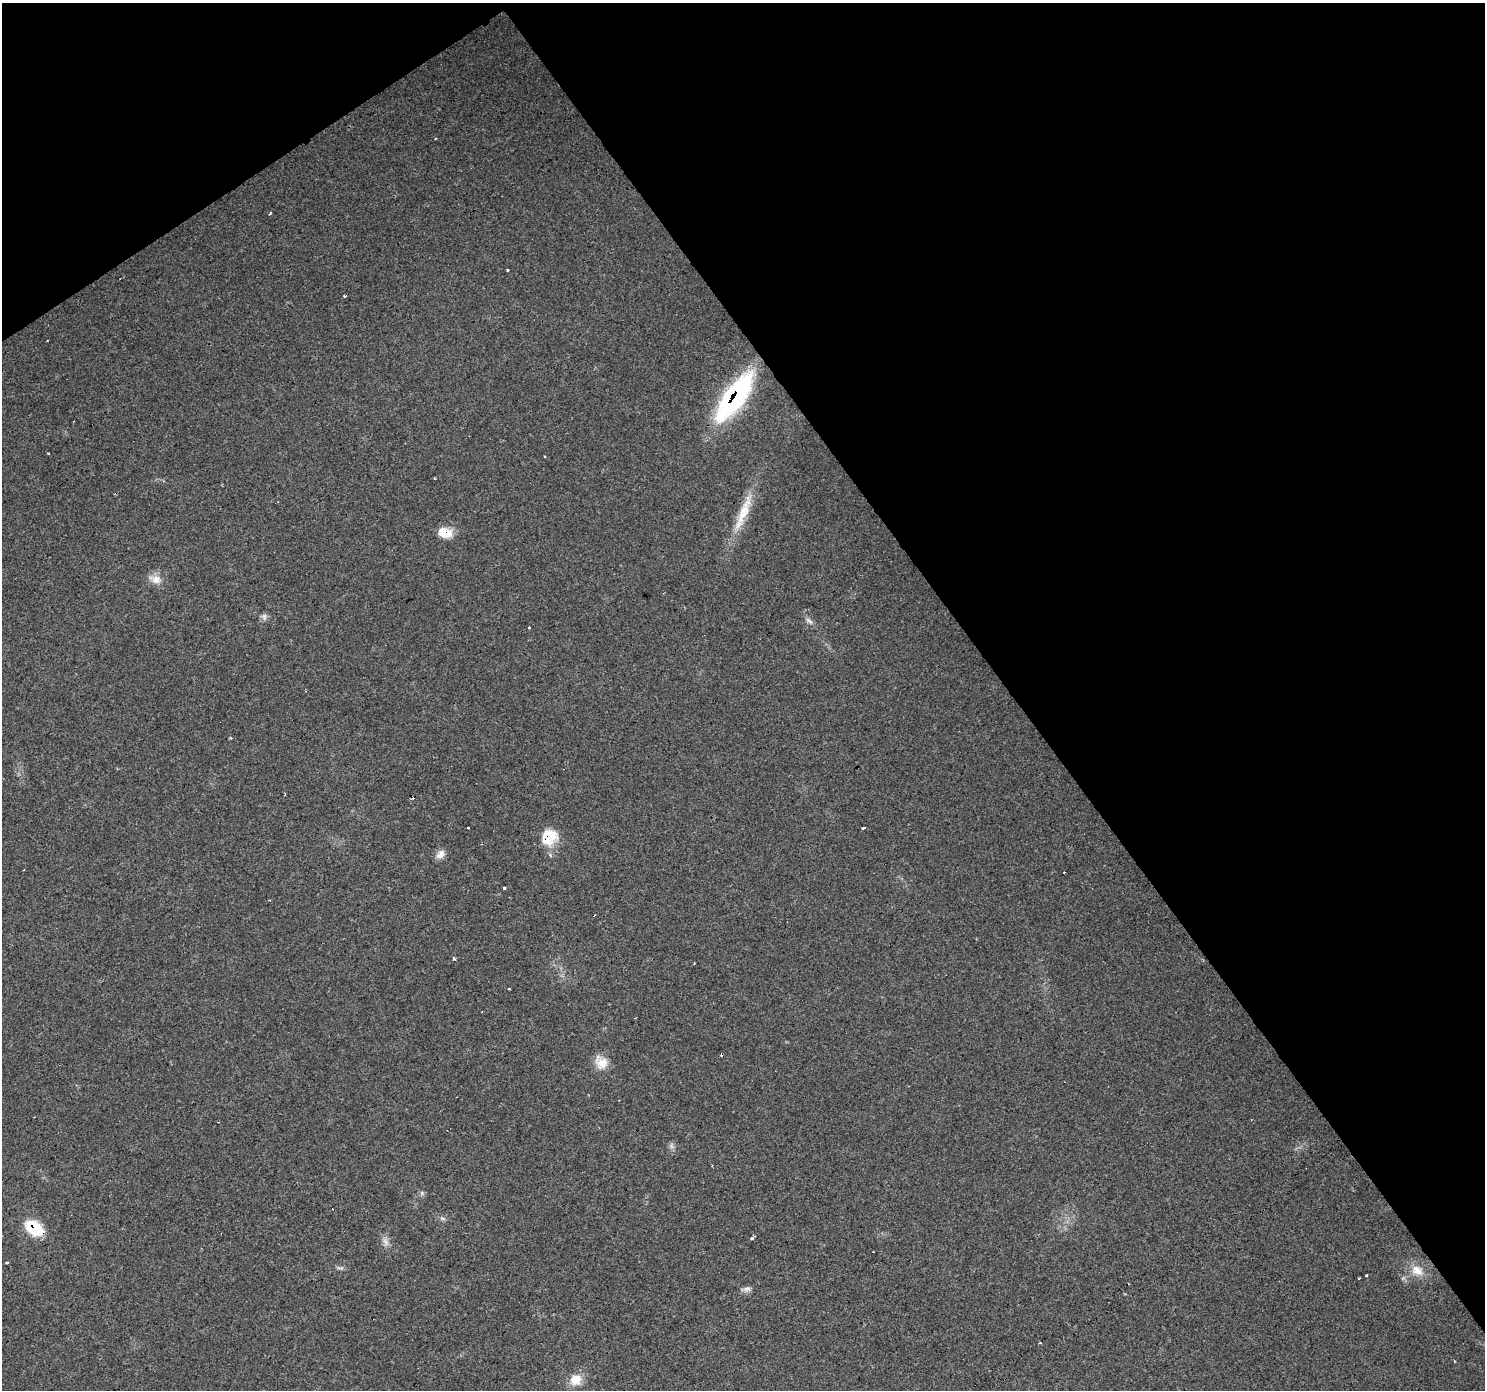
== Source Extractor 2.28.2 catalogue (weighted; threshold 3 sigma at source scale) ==
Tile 3 of 4 x 4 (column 3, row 1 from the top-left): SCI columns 2969-4451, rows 4352-5739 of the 5935 x 5862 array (HDU 1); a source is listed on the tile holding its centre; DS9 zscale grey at full resolution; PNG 1487 x 1392 px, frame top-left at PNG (2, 3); no overlay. Shown black and unused: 36% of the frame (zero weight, under 3 of 4 exposures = <1% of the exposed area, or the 3 px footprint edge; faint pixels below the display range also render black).
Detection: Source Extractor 2.28.2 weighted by HDU 2 'WHT'; one run over the whole footprint, this tile lists its part. Background 0.0161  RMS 0.003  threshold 0.0136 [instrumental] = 3 sigma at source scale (4.5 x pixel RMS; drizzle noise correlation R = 1.50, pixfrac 1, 0.0396/0.0396 arcsec/px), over >= 5 px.
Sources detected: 45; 10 cosmic-ray / hot-pixel residue — not listed; the other 35 listed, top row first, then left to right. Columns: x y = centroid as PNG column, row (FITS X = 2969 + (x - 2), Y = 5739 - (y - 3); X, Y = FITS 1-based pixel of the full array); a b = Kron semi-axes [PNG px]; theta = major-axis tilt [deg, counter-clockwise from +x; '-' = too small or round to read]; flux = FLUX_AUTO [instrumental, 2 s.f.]
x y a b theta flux
436 139 3 2 - 0.34
270 213 3 3 - 0.43
508 270 3 3 - 0.54
345 296 3 2 - 0.55
734 398 53 18 54 50
48 453 2 2 - 0.24
544 456 3 2 - 0.36
434 478 3 2 - 0.26
743 514 55 11 68 9.6
445 533 16 11 -8 5
155 579 17 12 -11 3.1
264 617 10 7 -85 1
809 621 12 6 -41 1.2
529 627 3 3 - 0.58
863 828 4 3 - 1.7
549 837 19 17 43 8.4
440 854 13 9 48 2
550 856 3 3 - 1.1
504 888 3 3 - 1.8
454 958 4 3 - 1.1
694 963 3 2 - 0.29
601 1062 19 15 -53 4.3
671 1146 7 5 -88 0.79
422 1193 6 5 - 0.61
442 1218 8 3 -19 0.58
34 1228 18 11 -35 14
751 1238 4 3 - 6.5
385 1242 13 7 -69 1.6
7 1262 4 2 - 0.35
340 1268 11 5 -4 0.76
1417 1271 18 11 -42 4.4
1366 1275 3 3 - 0.91
746 1289 14 7 9 1.3
1040 1343 3 2 - 0.34
575 1379 13 11 27 4.7
Overlapping masked pixels (flux is a lower limit): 4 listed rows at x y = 734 398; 445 533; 549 837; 34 1228